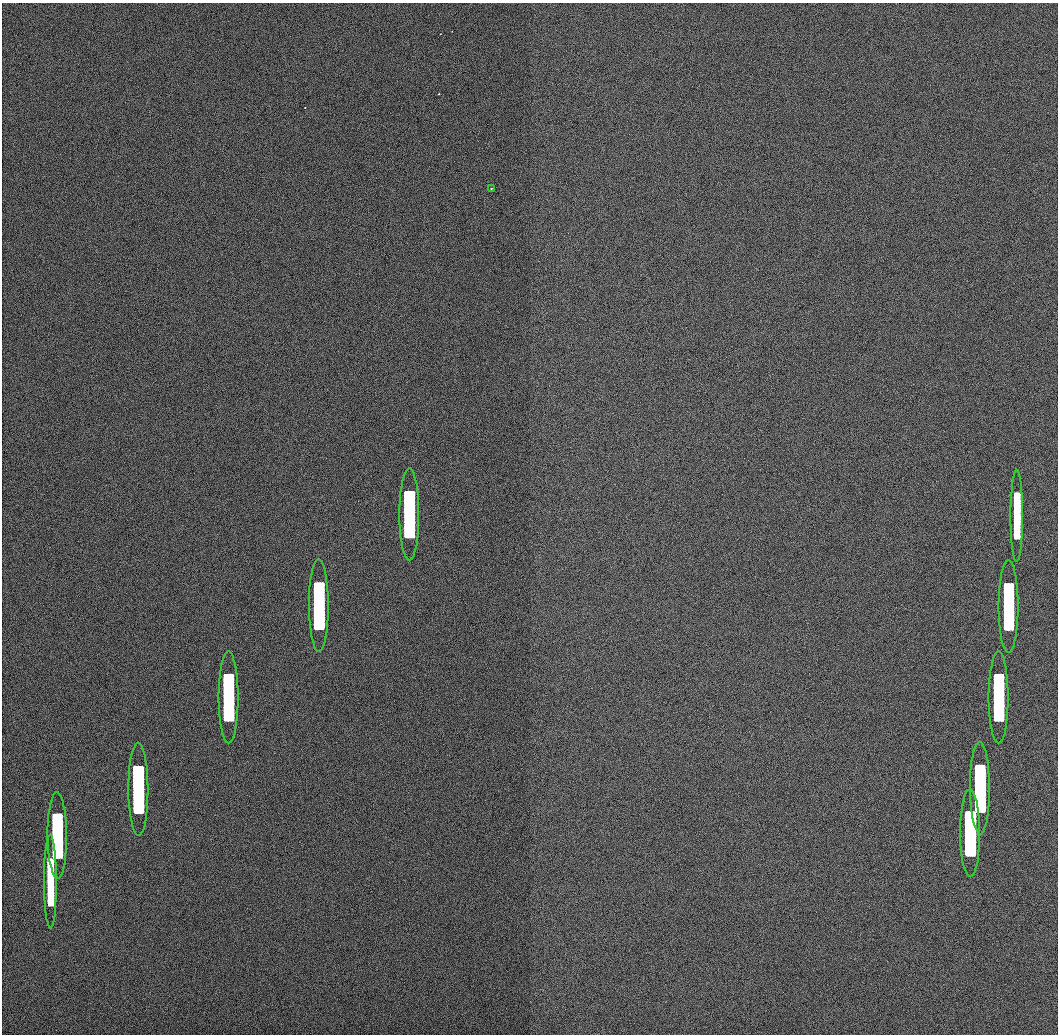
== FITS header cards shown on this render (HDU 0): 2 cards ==
NAXIS1  =                 1056 / Length of Axis 1 (Serial)
NAXIS2  =                 1032 / Length of Axis 2 (Parallel)

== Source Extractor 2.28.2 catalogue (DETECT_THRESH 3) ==
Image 1056 x 1032 px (HDU 0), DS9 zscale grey, 1 PNG px = 1 image px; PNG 1060 x 1036 px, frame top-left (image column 1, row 1032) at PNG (2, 3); each listed source drawn as its Kron ellipse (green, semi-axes under 4 px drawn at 4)
Background 504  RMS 3.1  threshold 9.34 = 3 sigma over >= 5 px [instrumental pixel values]
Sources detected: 12; all 12 listed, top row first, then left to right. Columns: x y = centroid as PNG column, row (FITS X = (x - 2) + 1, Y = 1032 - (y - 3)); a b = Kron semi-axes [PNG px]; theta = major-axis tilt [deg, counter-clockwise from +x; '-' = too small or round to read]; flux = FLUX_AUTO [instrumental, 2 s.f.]
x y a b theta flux
491 188 2 2 - 140
409 514 46 10 -90 100000
1017 516 46 6 90 20000
319 606 46 10 -90 95000
1008 606 46 10 90 41000
228 697 46 10 -90 78000
999 697 46 10 -90 44000
980 788 46 10 -90 50000
138 789 46 10 -90 59000
970 833 43 10 -90 47000
57 835 43 9 -90 34000
50 881 47 6 -90 18000